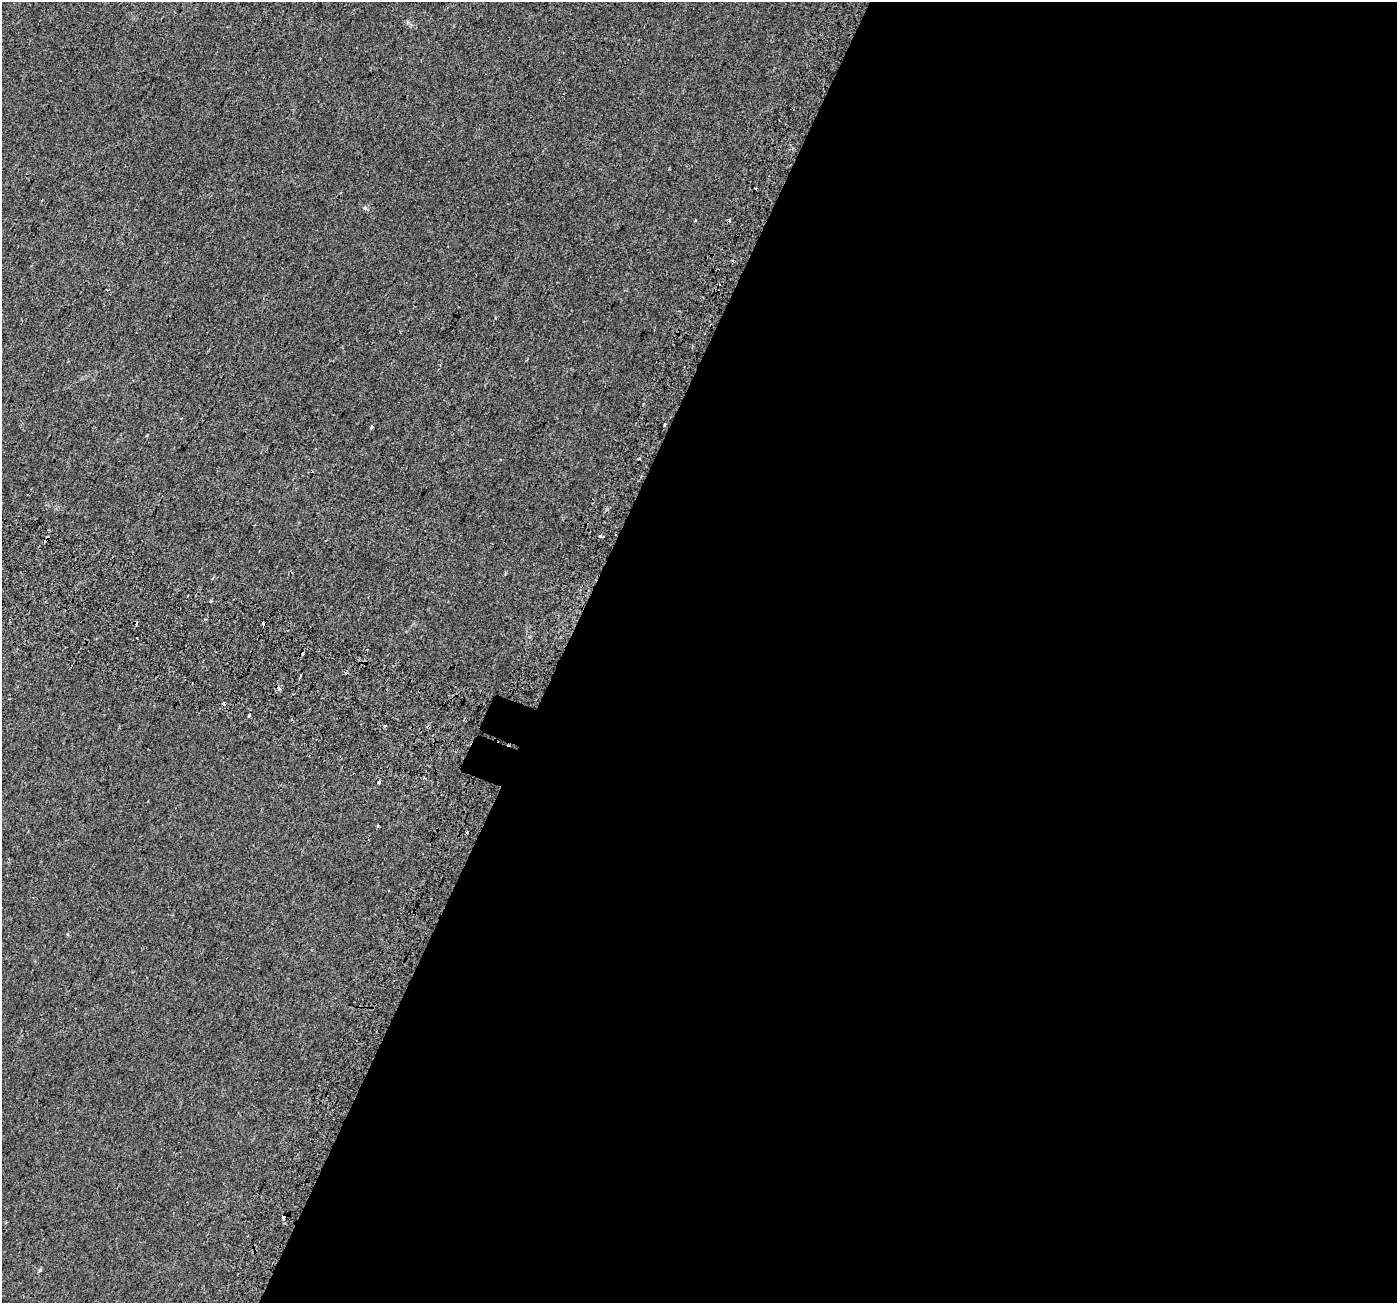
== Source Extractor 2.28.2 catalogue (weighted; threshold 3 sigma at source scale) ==
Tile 12 of 4 x 4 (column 4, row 3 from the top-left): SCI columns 4249-5643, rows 1646-2946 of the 5698 x 5829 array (HDU 1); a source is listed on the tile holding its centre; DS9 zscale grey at full resolution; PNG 1399 x 1305 px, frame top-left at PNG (2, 2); no overlay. Shown black and unused: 60% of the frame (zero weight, under 2 of 3 exposures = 4% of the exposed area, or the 3 px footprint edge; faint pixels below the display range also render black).
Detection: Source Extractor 2.28.2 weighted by HDU 2 'WHT'; one run over the whole footprint, this tile lists its part. Background 0.0279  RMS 0.0051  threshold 0.0229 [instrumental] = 3 sigma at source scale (4.5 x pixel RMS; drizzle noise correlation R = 1.50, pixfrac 1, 0.0396/0.0396 arcsec/px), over >= 5 px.
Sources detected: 23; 7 cosmic-ray / hot-pixel residue — not listed; the other 16 listed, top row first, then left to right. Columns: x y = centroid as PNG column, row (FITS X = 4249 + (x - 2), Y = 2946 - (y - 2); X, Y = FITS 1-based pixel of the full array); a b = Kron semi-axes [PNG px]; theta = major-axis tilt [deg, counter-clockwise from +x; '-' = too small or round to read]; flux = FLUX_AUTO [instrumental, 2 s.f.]
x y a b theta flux
756 189 3 3 - 1.5
695 220 3 3 - 0.47
665 424 3 3 - 0.83
372 427 4 3 - 0.99
600 536 3 3 - 3.6
264 624 4 3 - 4.2
137 638 3 2 - 1.1
300 677 4 3 - 0.48
224 703 4 3 - 4.7
249 715 3 3 - 2.3
385 726 3 3 - 3.1
378 783 3 3 - 1.9
378 826 4 3 - 2.6
67 934 5 3 - 0.44
284 1216 4 3 - 4.9
40 1270 6 4 71 0.63
Overlapping masked pixels (flux is a lower limit): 3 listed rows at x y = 264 624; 224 703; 284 1216